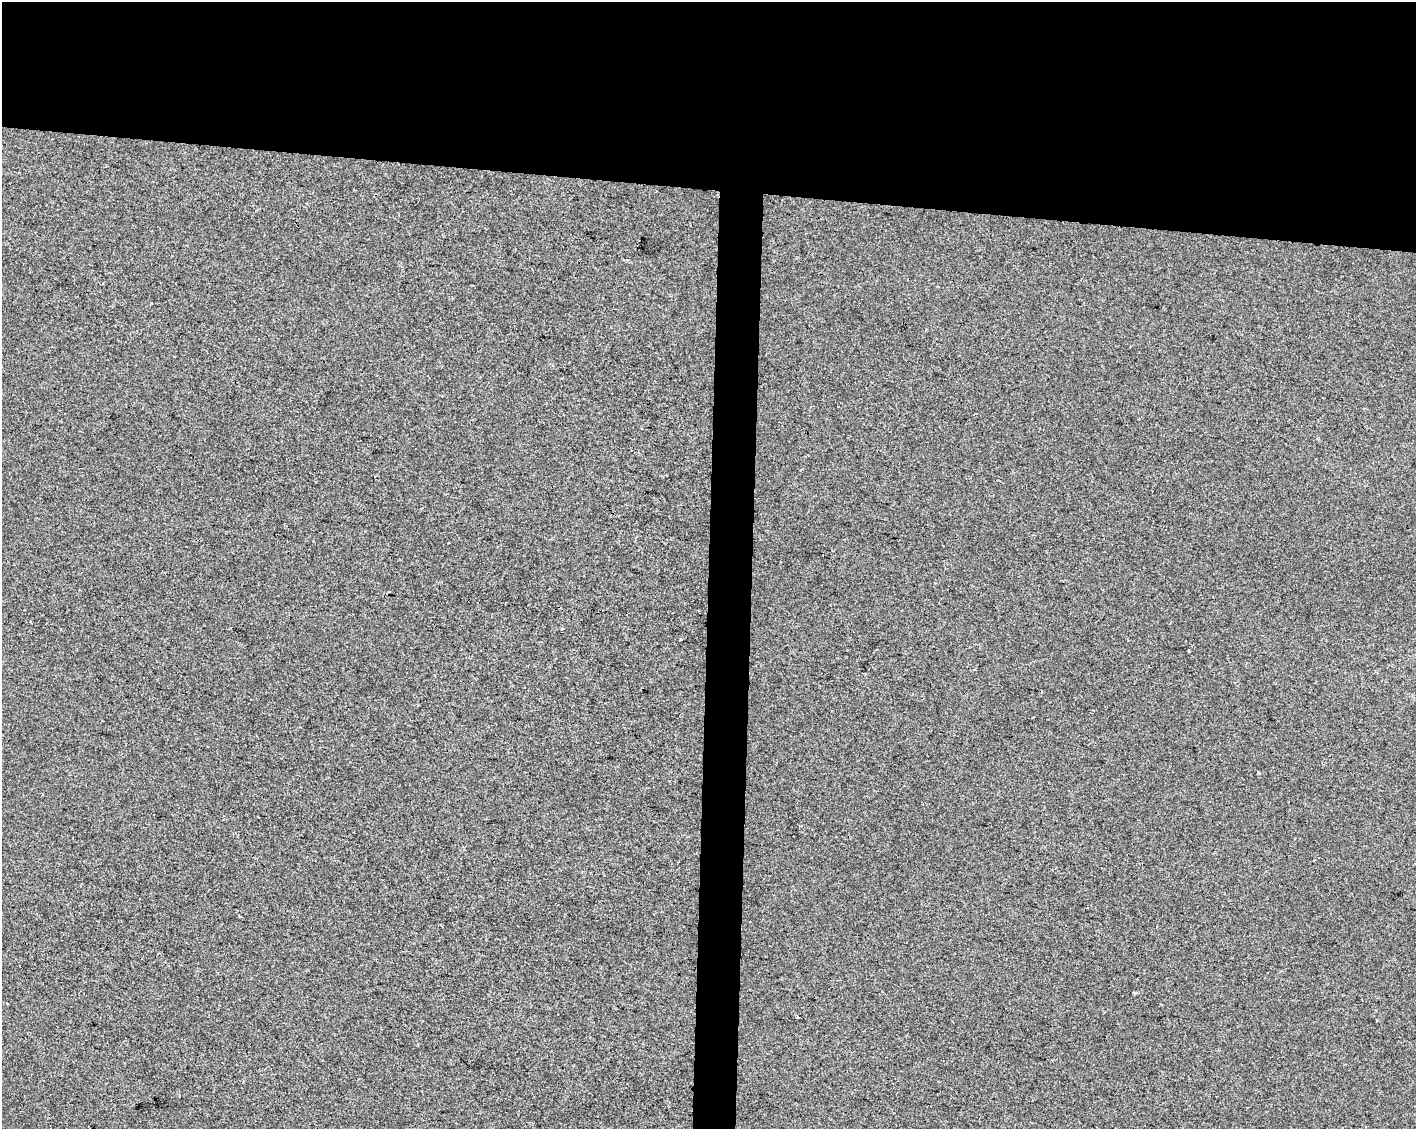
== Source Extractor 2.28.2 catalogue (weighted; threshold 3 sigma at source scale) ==
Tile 2 of 3 x 4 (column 2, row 1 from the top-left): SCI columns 1697-3110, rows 3381-4507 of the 4750 x 4514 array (HDU 1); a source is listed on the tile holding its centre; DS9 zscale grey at full resolution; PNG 1418 x 1131 px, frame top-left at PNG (2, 2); no overlay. Shown black and unused: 19% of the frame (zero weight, under 2 of 3 exposures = <1% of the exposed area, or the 3 px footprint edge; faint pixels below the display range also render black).
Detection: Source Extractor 2.28.2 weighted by HDU 2 'WHT'; one run over the whole footprint, this tile lists its part. Background 8.29e-04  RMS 0.0059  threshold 0.0267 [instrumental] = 3 sigma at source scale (4.5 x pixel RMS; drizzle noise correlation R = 1.50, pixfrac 1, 0.0396/0.0396 arcsec/px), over >= 5 px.
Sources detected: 6; all 6 listed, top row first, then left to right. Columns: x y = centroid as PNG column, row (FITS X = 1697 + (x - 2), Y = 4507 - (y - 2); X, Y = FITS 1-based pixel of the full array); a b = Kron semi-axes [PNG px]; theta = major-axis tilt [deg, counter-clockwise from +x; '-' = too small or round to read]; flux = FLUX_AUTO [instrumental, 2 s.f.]
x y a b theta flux
562 628 3 3 - 3.3
1189 650 3 3 - 1
1135 993 4 3 - 0.87
7 1003 4 2 - 0.41
797 1016 4 3 - 0.59
1376 1021 3 2 - 0.82